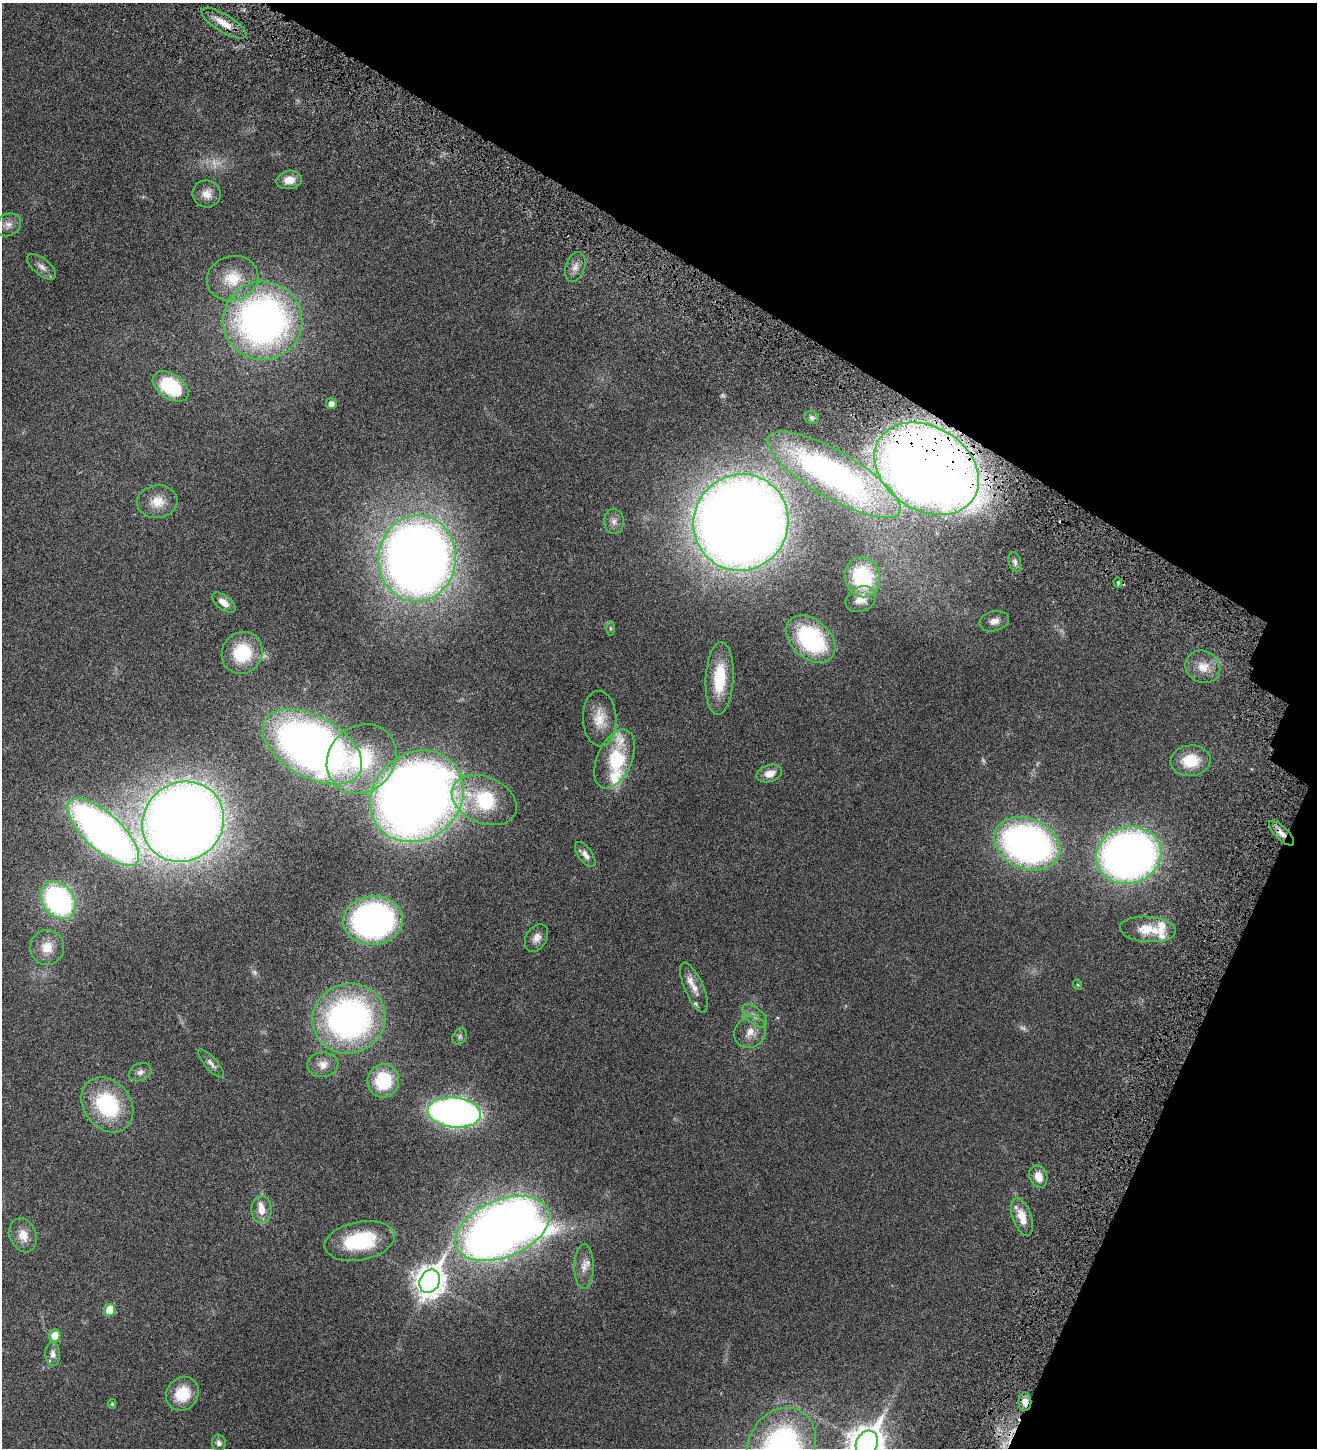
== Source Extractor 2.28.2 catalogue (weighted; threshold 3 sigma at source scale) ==
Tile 8 of 4 x 4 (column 4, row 2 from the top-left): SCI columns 4235-5549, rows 2987-4432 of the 5971 x 5969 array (HDU 1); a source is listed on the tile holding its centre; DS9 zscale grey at full resolution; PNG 1319 x 1450 px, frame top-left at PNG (2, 3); each listed source drawn as its Kron ellipse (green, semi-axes under 4 px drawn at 4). Shown black and unused: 24% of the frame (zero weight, under 4 of 8 exposures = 6% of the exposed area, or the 3 px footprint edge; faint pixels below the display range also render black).
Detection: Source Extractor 2.28.2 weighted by HDU 2 'WHT'; one run over the whole footprint, this tile lists its part. Background 0.0183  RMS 0.0026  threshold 0.0107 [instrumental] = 3 sigma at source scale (4.09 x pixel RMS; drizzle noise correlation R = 1.36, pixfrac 0.8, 0.05/0.05 arcsec/px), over >= 5 px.
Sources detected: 89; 4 too faint to see at this stretch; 1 inside a brighter object's white glare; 1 cosmic-ray / hot-pixel residue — neither listed nor drawn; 7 inside a brighter listed object's ellipse — not listed separately; the other 76 listed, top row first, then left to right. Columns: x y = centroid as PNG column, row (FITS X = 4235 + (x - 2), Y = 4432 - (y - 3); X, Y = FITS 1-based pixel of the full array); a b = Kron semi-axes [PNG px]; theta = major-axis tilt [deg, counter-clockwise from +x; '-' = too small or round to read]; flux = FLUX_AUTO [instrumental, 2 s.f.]
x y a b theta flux
224 23 26 8 -31 3.3
289 180 13 9 9 2.2
207 194 14 13 - 2.1
8 225 13 10 32 1.4
42 267 17 8 -40 1.4
575 267 15 9 71 1.6
233 278 26 22 17 6
263 321 39 39 - 94
171 387 20 12 -34 14
331 404 5 5 - 1.2
811 418 7 6 - 0.42
927 469 56 42 -32 360
834 475 76 23 -30 58
157 502 20 16 6 3.6
614 521 12 10 -87 1.2
741 522 49 47 57 460
417 558 43 38 84 290
1015 562 10 6 -78 0.6
862 577 20 17 -75 13
1118 582 5 4 - 0.32
861 599 16 12 26 2.5
224 603 14 7 -37 2
994 621 15 10 13 1.5
611 628 7 3 90 0.29
811 639 28 19 -42 24
242 653 21 20 - 10
1203 667 18 15 -29 3.3
720 678 36 14 87 9.2
600 719 28 17 -88 4
312 747 54 30 -29 150
361 759 37 32 45 20
615 759 31 17 67 8
1190 761 20 15 5 6.2
769 773 13 8 16 1.9
417 796 49 43 41 310
484 800 34 23 -23 15
183 822 42 39 39 360
103 832 45 18 -42 130
1281 833 16 6 -44 1.6
1027 844 34 25 -23 92
585 855 14 7 -54 1.2
1129 855 33 28 16 150
58 900 20 15 -54 40
373 920 30 24 4 77
1148 929 28 12 -4 5.2
536 938 15 10 59 1.6
47 947 17 17 - 3.4
1078 985 5 3 - 0.21
694 988 27 9 -66 2.2
755 1016 15 7 -43 1.2
349 1018 37 35 22 68
750 1032 17 14 45 2.6
460 1036 8 6 60 0.56
211 1064 18 6 -49 0.99
323 1065 15 12 5 2.1
140 1072 11 8 26 0.96
383 1081 16 16 - 10
107 1105 30 23 -51 17
454 1112 27 15 -5 100
1038 1176 12 8 -70 2.5
261 1210 13 10 -89 2.2
1022 1217 19 9 -71 3.3
503 1228 49 28 22 250
23 1235 17 13 -68 2.8
360 1241 36 19 10 15
584 1267 22 10 90 2.1
430 1281 12 9 64 270
110 1310 6 5 - 5.8
55 1336 6 5 - 3.5
53 1354 12 7 -88 1.2
182 1394 18 15 51 6.3
1025 1402 9 6 90 1.6
112 1404 5 4 - 0.32
219 1443 8 7 - 0.76
867 1444 13 10 63 380
781 1446 39 32 61 49
Overlapping masked pixels (flux is a lower limit): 4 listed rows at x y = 927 469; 834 475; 1281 833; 1025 1402
Isophote crosses this tile's border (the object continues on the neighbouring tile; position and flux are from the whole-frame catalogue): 2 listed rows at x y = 867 1444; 781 1446